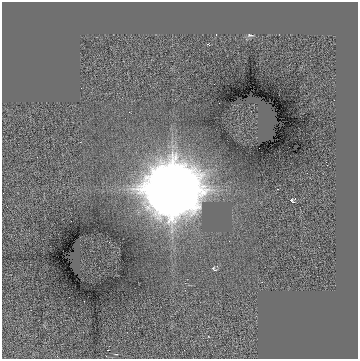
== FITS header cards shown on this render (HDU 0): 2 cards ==
NAXIS1  =                  356
NAXIS2  =                  357

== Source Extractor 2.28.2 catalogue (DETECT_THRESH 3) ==
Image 356 x 357 px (HDU 0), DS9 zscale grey, 1 PNG px = 1 image px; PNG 360 x 361 px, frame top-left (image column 1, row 357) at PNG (2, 2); no overlay
Background 4.41e-06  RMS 1.9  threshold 5.71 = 3 sigma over >= 5 px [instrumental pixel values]
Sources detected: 7; all 7 listed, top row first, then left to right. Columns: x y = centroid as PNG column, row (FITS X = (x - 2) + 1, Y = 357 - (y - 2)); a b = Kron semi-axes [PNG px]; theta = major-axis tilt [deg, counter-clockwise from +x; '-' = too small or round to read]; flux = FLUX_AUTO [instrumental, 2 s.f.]
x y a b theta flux
250 35 7 5 -8 240
207 44 3 2 - 180
219 103 2 2 - 78
172 189 26 25 - 340000
292 201 5 3 - 170
71 221 2 2 - 87
214 269 7 4 -46 170